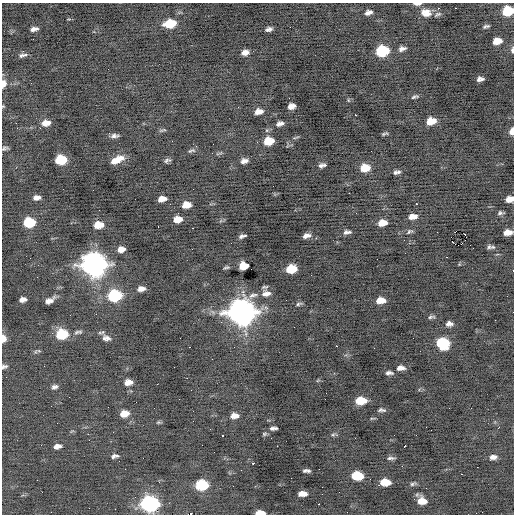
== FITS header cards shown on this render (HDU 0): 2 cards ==
NAXIS1  =                  512 / Axis length
NAXIS2  =                  512 / Axis length

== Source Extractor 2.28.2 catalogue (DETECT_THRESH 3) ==
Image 512 x 512 px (HDU 0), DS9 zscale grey, 1 PNG px = 1 image px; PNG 516 x 516 px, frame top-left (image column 1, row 512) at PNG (2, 3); no overlay
Background -0.172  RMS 0.82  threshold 2.46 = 3 sigma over >= 5 px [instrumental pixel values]
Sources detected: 153; all 153 listed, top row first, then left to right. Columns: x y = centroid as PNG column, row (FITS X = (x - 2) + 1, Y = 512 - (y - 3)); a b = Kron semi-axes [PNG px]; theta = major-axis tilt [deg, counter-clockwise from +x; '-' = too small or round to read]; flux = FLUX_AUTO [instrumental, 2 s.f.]
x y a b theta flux
417 4 8 3 -1 240
438 8 2 2 - 610
455 8 2 2 - 250
508 11 8 7 - 2300
368 12 8 5 20 230
426 13 13 9 -10 550
438 14 11 5 25 140
170 23 11 7 9 1500
486 26 7 3 17 110
290 27 2 2 - 200
34 29 8 4 12 230
269 29 6 4 19 180
497 41 8 6 10 690
402 49 8 5 17 210
512 50 7 3 88 120
23 51 3 2 - 120
382 51 9 7 12 3500
245 52 7 5 13 290
23 55 11 4 9 170
480 79 7 4 9 200
3 83 7 4 86 540
415 97 8 3 17 110
348 100 6 3 -71 49
3 106 4 4 - 49
291 106 7 5 15 340
259 111 8 5 12 370
355 115 2 2 - 200
431 121 8 6 15 890
16 123 2 2 - 170
46 123 9 6 7 470
280 123 8 5 14 210
17 128 3 2 - 64
162 130 10 3 14 94
267 130 5 3 - 73
512 131 6 4 81 410
385 134 6 3 15 91
114 136 10 5 2 190
172 141 2 2 - 25
269 141 8 6 13 1100
5 148 8 5 17 110
191 151 11 5 17 130
212 153 2 2 - 30
219 153 12 2 22 78
61 160 9 7 6 2200
117 160 15 7 26 690
167 160 8 4 13 130
244 161 8 5 12 250
322 165 7 4 12 170
365 168 9 6 11 1100
397 172 7 4 13 170
349 193 2 2 - 330
36 198 7 5 7 240
162 199 8 5 12 410
509 199 7 5 11 450
416 203 3 2 - 210
186 205 9 6 11 590
500 213 6 3 5 120
413 216 8 5 6 390
178 219 8 5 12 590
29 222 9 7 6 2600
382 223 8 5 13 700
99 225 8 6 6 860
193 228 3 2 - 130
410 231 9 5 23 130
347 232 8 4 5 180
508 232 8 5 5 470
465 235 3 2 - 55
242 236 7 3 14 150
306 236 7 4 12 270
316 238 3 2 - 53
458 245 3 2 - 10000
489 247 7 5 19 140
121 249 8 5 13 410
446 257 2 2 - 420
94 264 12 10 2 40000
243 266 8 6 12 1100
226 267 7 3 6 90
251 269 2 2 - 34
291 269 9 6 13 1300
513 270 3 2 - 260
265 287 8 4 5 97
141 289 9 5 7 300
266 293 11 7 6 330
253 295 13 6 16 250
115 296 9 7 9 5100
23 299 7 5 11 240
49 300 10 5 29 340
380 300 8 5 5 640
299 304 8 4 13 110
241 312 12 10 3 53000
96 314 3 2 - 52
431 317 10 4 10 120
449 324 8 5 2 230
78 332 12 5 7 160
100 333 7 4 19 87
62 334 9 7 9 2600
3 338 6 4 -89 550
106 338 11 8 -11 280
180 338 2 2 - 31
413 338 2 2 - 22
443 343 9 8 - 3300
336 346 2 2 - 290
189 347 3 2 - 93
39 351 6 3 -18 57
212 359 2 2 - 150
4 366 8 5 12 140
44 366 2 2 - 53
400 368 8 5 3 280
389 373 8 4 -3 170
187 378 2 2 - 180
318 380 6 3 19 60
128 382 8 5 9 440
157 384 2 2 - 140
54 387 7 5 15 170
361 401 10 6 2 1100
449 408 3 2 - 43
381 410 7 3 -3 130
124 414 8 6 11 690
234 416 9 5 4 400
372 418 8 3 12 64
158 422 6 4 20 74
499 427 3 2 - 98
273 428 7 3 5 170
88 434 2 2 - 240
264 434 6 4 15 82
222 435 3 2 - 150
333 435 6 4 2 92
277 446 2 2 - 110
405 446 3 2 - 540
56 447 6 4 68 170
59 447 5 4 - 170
214 452 2 2 - 58
114 456 8 4 9 160
493 457 9 6 15 250
391 458 11 4 3 140
253 463 3 2 - 200
402 466 3 2 - 82
477 467 2 2 - 43
241 470 2 2 - 160
306 471 7 3 -2 150
462 474 3 2 - 88
357 476 9 6 -4 2100
385 482 9 6 5 960
413 484 10 5 21 120
202 485 9 7 4 3400
379 485 2 2 - 88
302 494 8 5 1 410
422 501 9 8 - 700
150 504 10 8 0 14000
319 504 3 2 - 440
89 508 2 2 - 150
260 513 8 4 -2 580
191 514 3 2 - 1400
At the frame edge (FLAGS 8, measured only in part): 14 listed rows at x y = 417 4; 508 11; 512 50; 3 83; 3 106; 512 131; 5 148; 509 199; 508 232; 513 270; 3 338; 4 366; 260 513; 191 514